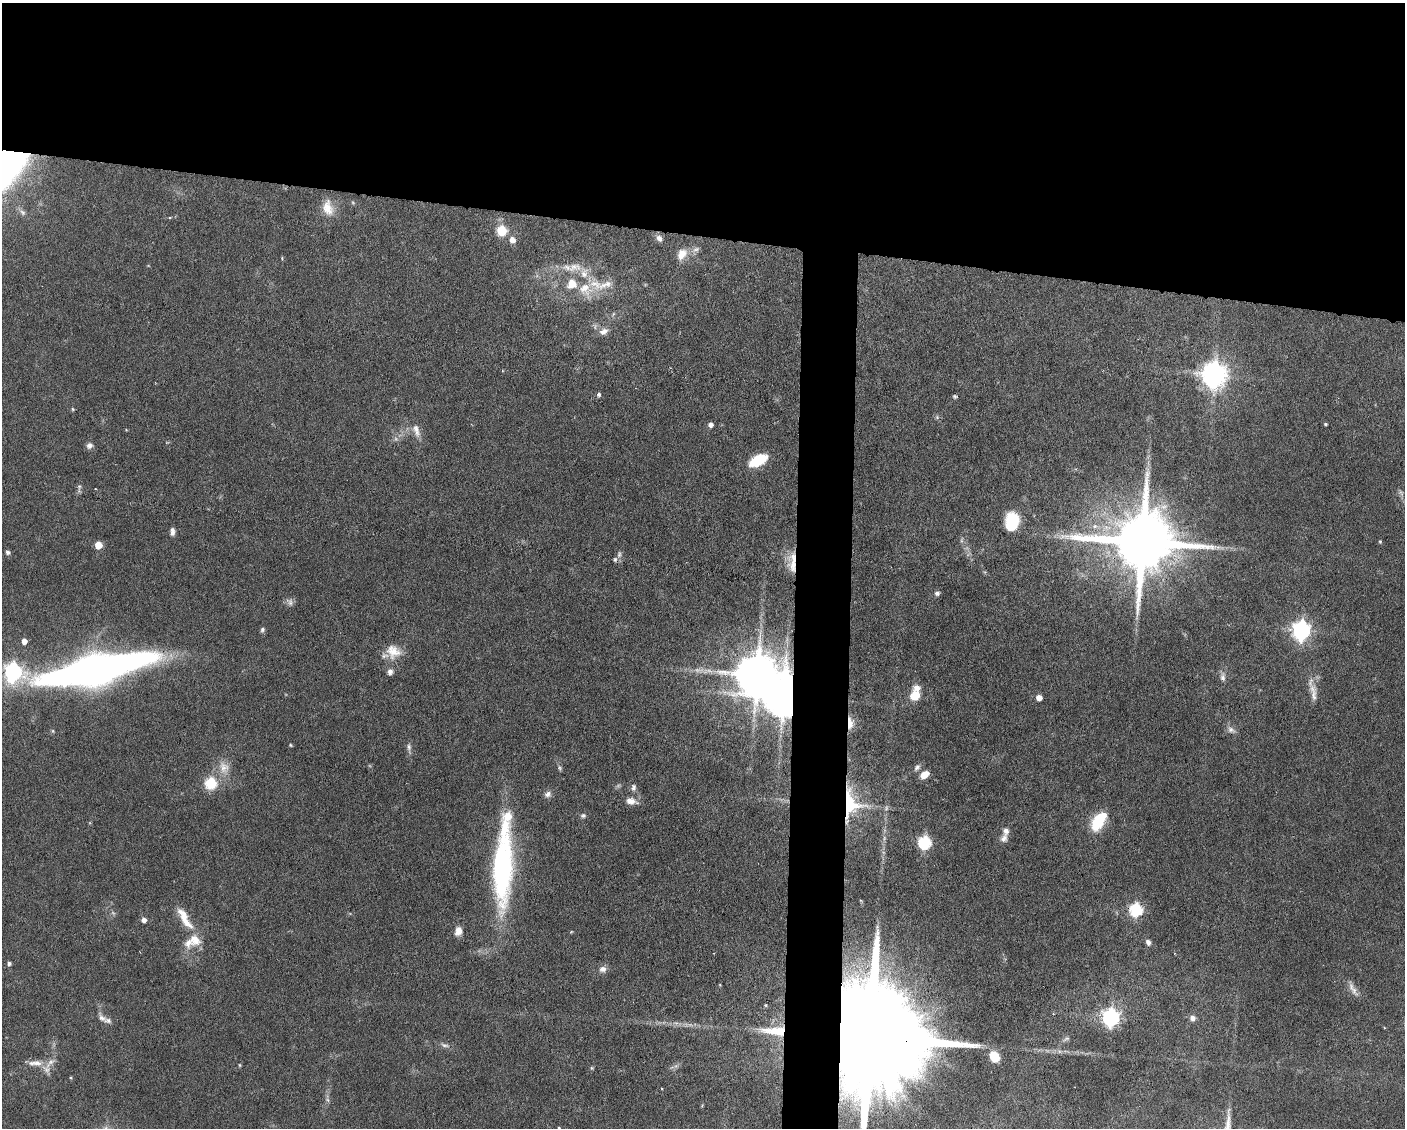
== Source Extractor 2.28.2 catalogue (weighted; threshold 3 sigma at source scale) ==
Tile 2 of 3 x 4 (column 2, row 1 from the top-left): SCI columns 1511-2913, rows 3378-4503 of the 4529 x 4503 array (HDU 1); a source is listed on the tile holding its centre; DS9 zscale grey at full resolution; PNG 1407 x 1130 px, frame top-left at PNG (2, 3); no overlay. Shown black and unused: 24% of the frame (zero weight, under 3 of 6 exposures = <1% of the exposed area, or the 3 px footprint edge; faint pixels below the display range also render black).
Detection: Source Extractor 2.28.2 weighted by HDU 2 'WHT'; one run over the whole footprint, this tile lists its part. Background 0.0625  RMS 0.0034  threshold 0.0138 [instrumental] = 3 sigma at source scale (4.09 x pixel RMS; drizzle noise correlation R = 1.36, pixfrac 0.8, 0.05/0.05 arcsec/px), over >= 5 px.
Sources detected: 107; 5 too faint to see at this stretch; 2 inside a brighter object's white glare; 1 long thin detection or spike segment (spike, bleed or trail) — not listed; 11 inside a brighter listed object's ellipse — not listed separately; the other 88 listed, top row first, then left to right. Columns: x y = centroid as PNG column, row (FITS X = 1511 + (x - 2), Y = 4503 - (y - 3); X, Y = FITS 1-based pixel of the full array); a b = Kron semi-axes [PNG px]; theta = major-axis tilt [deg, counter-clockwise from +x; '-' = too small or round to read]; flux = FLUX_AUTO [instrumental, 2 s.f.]
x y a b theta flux
328 208 22 14 -75 5.2
22 212 11 6 -41 1.3
170 217 4 3 - 0.33
501 231 6 6 - 19
659 238 9 7 -52 1.5
512 240 6 6 - 2.7
696 249 11 7 26 1.3
682 254 17 11 59 3.4
574 267 21 11 7 4.7
605 284 28 9 21 4.4
585 289 20 16 -39 7.3
613 314 6 4 71 0.41
603 331 11 7 27 1.8
1214 375 9 8 - 310
599 394 5 4 - 0.8
955 396 5 4 - 0.5
73 409 5 4 - 0.43
937 417 6 4 48 0.45
711 424 5 5 - 1.3
1326 424 4 3 - 0.38
416 430 20 9 -74 2.7
89 446 9 7 38 1.2
758 460 18 9 27 12
79 487 9 5 89 0.87
1012 522 16 12 86 16
1095 526 7 7 - 1.5
172 532 9 5 85 1.3
1380 541 4 4 - 0.34
1142 542 20 16 -4 3700
98 545 5 5 - 6.9
8 552 6 5 - 0.89
619 554 11 6 83 1.3
793 564 23 15 -81 6.9
937 593 6 6 - 0.88
290 602 10 6 -89 1.2
262 630 7 5 80 0.73
1301 630 8 7 - 130
24 641 5 4 - 2.2
393 652 20 18 -39 5.8
95 670 71 16 12 360
13 672 8 7 - 110
390 672 9 7 81 1.3
757 674 13 12 - 1300
1223 677 13 7 -87 1.5
1313 693 27 9 -83 3.6
915 696 10 9 - 5.8
1039 698 5 5 - 2.8
850 723 16 7 89 2.9
1231 730 13 8 -31 1.5
291 745 4 3 - 0.38
409 748 17 5 -83 1.3
917 767 10 6 52 1.2
224 768 18 13 -64 4.3
560 768 8 5 -76 0.65
924 774 10 7 35 3.3
211 783 6 6 - 31
633 787 10 7 88 1.2
548 794 9 8 - 1.4
630 801 12 8 -10 2.5
850 804 35 22 -85 22
583 816 7 6 - 0.77
1098 821 16 9 57 17
884 838 7 4 73 0.68
1004 838 11 9 61 1.6
925 842 6 6 - 43
503 865 92 19 87 68
1136 910 6 6 - 44
184 916 25 10 -53 4.8
144 920 5 5 - 1.8
458 931 9 7 74 2.7
195 940 18 15 -57 5.2
1148 942 7 6 - 1.2
9 963 4 4 - 0.79
603 969 10 9 - 1.6
720 985 5 3 - 0.24
1353 989 24 6 -60 2.2
1111 1017 7 7 - 110
102 1018 15 9 -50 1.8
1193 1018 6 6 - 1.7
775 1031 31 9 -3 8.2
870 1038 52 23 -7 20000
445 1045 13 5 -13 1.1
994 1057 9 7 -57 7.8
37 1063 17 9 -4 3.3
240 1065 5 3 - 0.32
676 1066 7 4 -17 0.63
592 1068 5 5 - 0.39
559 1128 4 3 - 0.34
Overlapping masked pixels (flux is a lower limit): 5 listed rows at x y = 793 564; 850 723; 850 804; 775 1031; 870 1038
Isophote crosses this tile's border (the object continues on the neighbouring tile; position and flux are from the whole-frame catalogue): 2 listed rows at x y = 870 1038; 559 1128